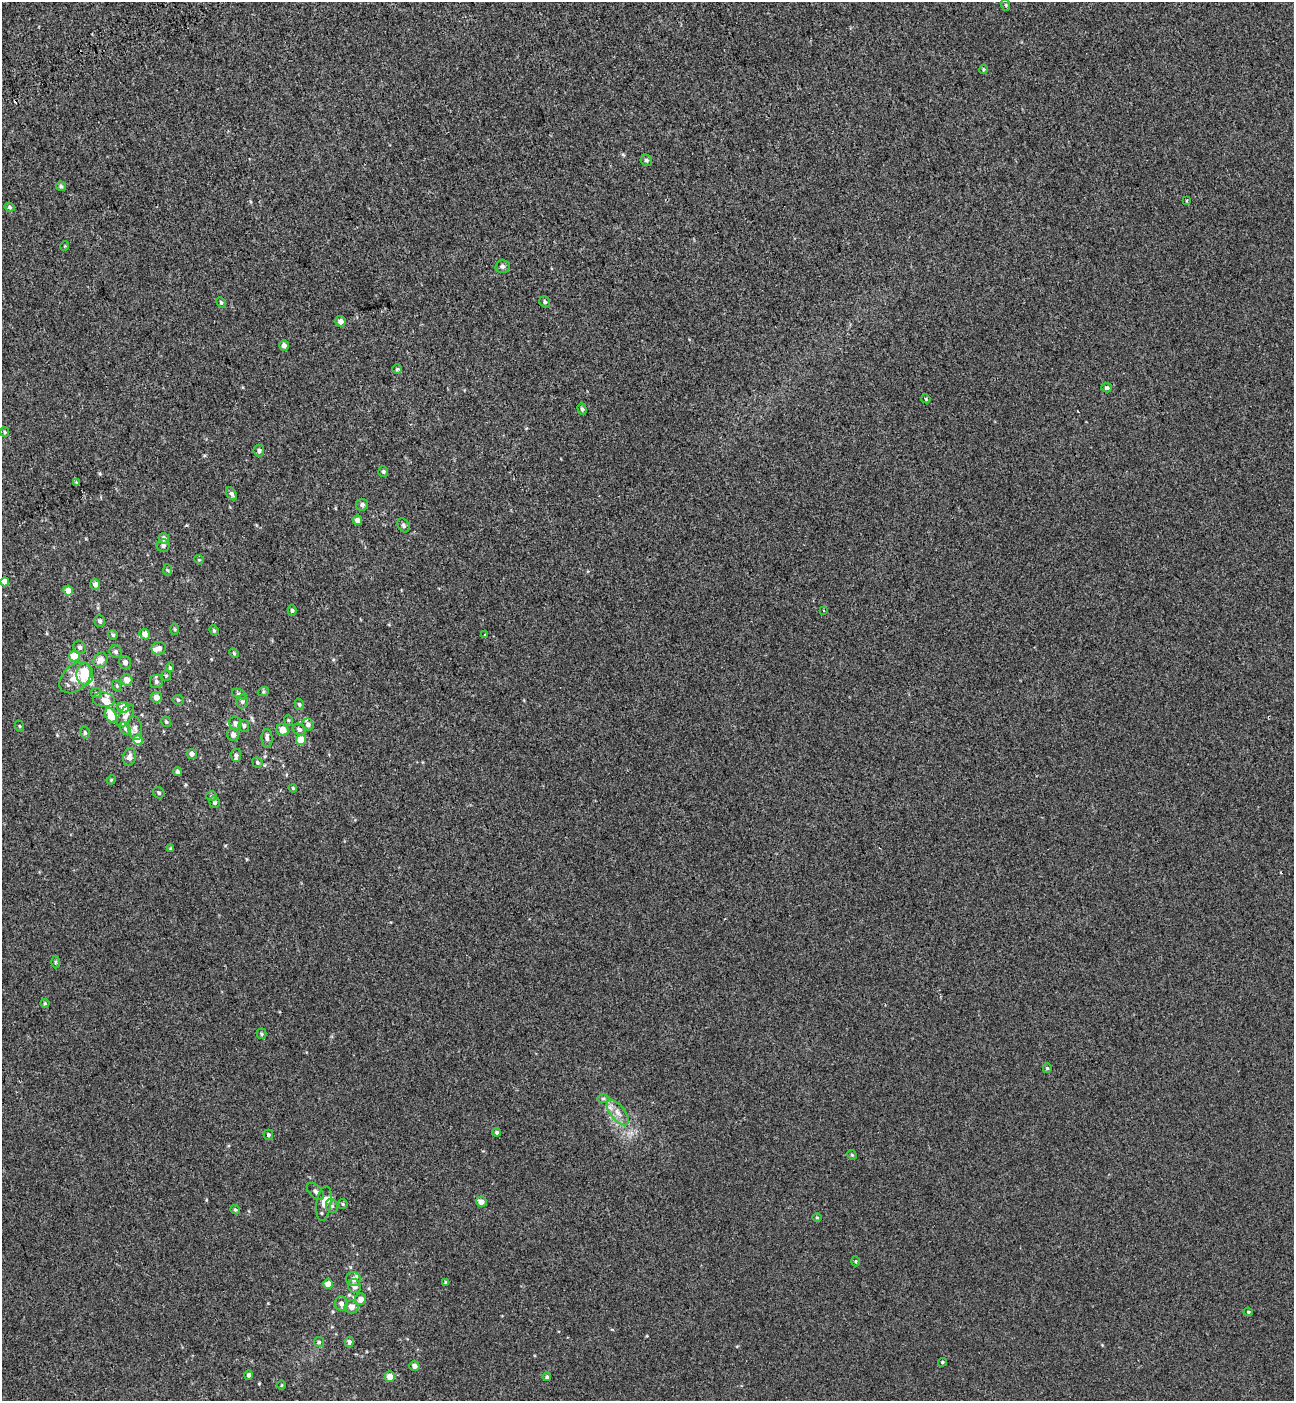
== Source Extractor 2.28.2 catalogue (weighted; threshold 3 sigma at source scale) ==
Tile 11 of 4 x 4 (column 3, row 3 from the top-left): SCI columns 2815-4106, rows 1499-2897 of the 5576 x 5797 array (HDU 1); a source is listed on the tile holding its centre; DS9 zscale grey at full resolution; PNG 1296 x 1403 px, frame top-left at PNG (2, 2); each listed source drawn as its Kron ellipse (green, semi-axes under 4 px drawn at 4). Shown black and unused: <1% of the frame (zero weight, under 2 of 3 exposures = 6% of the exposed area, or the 3 px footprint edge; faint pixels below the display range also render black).
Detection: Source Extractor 2.28.2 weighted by HDU 2 'WHT'; one run over the whole footprint, this tile lists its part. Background 5.37e-04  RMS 0.0065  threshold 0.0291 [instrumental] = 3 sigma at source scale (4.5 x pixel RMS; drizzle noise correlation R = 1.50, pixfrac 1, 0.0396/0.0396 arcsec/px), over >= 5 px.
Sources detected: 133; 1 cosmic-ray / hot-pixel residue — neither listed nor drawn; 9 inside a brighter listed object's ellipse — not listed separately; the other 123 listed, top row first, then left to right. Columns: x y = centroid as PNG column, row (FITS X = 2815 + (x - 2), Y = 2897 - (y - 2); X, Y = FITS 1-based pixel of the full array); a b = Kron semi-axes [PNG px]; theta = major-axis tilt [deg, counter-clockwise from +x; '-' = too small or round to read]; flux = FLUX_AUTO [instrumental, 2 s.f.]
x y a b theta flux
1006 5 6 3 -72 0.77
983 69 5 4 - 0.74
646 160 6 5 - 1.1
61 186 5 4 - 0.98
1187 200 3 3 - 1.2
10 207 5 4 - 0.98
65 246 5 3 - 0.51
503 266 7 6 - 1.5
545 302 6 5 - 1.1
221 303 6 4 -63 0.88
340 321 5 5 - 2.8
284 345 5 4 - 2.3
397 369 5 5 - 0.86
1107 388 5 4 - 1.5
926 399 5 3 - 0.65
582 409 6 4 -72 1.3
5 432 5 4 - 0.75
259 451 6 5 - 1.7
383 472 5 5 - 1.2
76 483 3 3 - 1.4
232 494 7 4 -57 1.3
362 505 6 6 - 1.8
357 520 5 4 - 2.4
403 525 7 5 -59 1.6
164 538 5 5 - 2.2
163 545 6 6 - 1.6
199 560 5 4 - 0.62
168 570 6 4 -87 0.7
5 582 4 4 - 3.9
95 584 5 5 - 2.3
68 591 5 5 - 6
824 610 3 2 - 0.87
292 611 5 4 - 0.89
100 621 6 5 - 1.4
175 629 6 4 -88 0.64
214 630 5 4 - 0.84
145 634 5 5 - 3.8
113 635 5 4 - 0.98
485 635 3 3 - 1.6
80 647 7 6 - 1.5
159 648 7 6 - 3.4
116 652 6 6 - 1.4
234 653 5 4 - 0.73
74 656 5 5 - 13
100 660 8 6 52 4.7
125 662 6 6 - 2.4
170 668 4 3 - 0.89
85 674 11 8 -89 17
166 675 5 4 - 0.71
75 678 18 12 44 9.1
127 680 6 5 - 5.3
156 681 7 6 - 1.6
117 686 6 3 -72 0.67
263 692 5 3 - 0.69
96 693 5 5 - 0.78
239 694 7 4 -21 1.1
156 697 5 5 - 3.6
104 700 11 7 -5 3.3
178 700 5 5 - 0.81
242 702 7 5 -88 1.3
299 704 6 4 -73 1.1
123 707 6 5 - 7.2
111 715 8 5 -64 14
126 715 13 6 60 3
288 720 5 3 - 0.59
166 722 5 4 - 0.93
235 723 7 6 - 2.1
308 725 6 5 - 1.6
19 726 6 3 -71 0.54
244 726 6 5 - 1.4
135 728 12 7 -81 2.6
125 729 7 4 -51 1
299 729 7 5 -33 1.7
282 730 6 5 - 6.2
85 733 6 4 -77 0.96
233 735 6 6 - 2.5
267 738 9 5 -87 1.9
138 740 5 5 - 12
301 740 5 5 - 8.5
192 754 5 5 - 2.1
236 755 6 5 - 1.2
129 757 9 6 82 2.5
257 762 5 5 - 0.98
177 772 4 4 - 1.2
111 780 5 3 - 0.57
293 788 4 3 - 0.63
159 793 6 5 - 1.1
211 796 5 4 - 0.84
215 802 6 5 - 1.4
171 849 4 4 - 0.77
55 962 6 4 90 0.79
45 1003 4 4 - 0.67
261 1034 5 5 - 0.92
1047 1068 5 4 - 0.77
603 1099 6 4 1 0.9
618 1113 15 7 -52 4.9
497 1132 4 4 - 1.1
268 1135 5 5 - 1.1
852 1155 5 4 - 0.7
316 1192 10 6 -46 1.9
481 1202 5 5 - 3.5
324 1203 18 7 81 4.6
343 1204 5 4 - 0.76
332 1206 7 6 - 1.5
235 1210 5 4 - 0.77
817 1218 5 3 - 0.5
856 1261 5 3 - 0.56
353 1279 7 7 - 2.6
446 1283 4 3 - 0.82
328 1284 5 4 - 6.1
354 1286 7 6 - 3.2
360 1299 6 5 - 3.6
341 1304 7 6 - 2.9
351 1307 7 6 - 3.8
1248 1312 5 4 - 0.7
319 1342 5 5 - 0.99
349 1342 5 4 - 1.9
942 1362 4 3 - 0.72
414 1366 5 4 - 2.4
249 1375 5 4 - 1.7
390 1377 5 5 - 5.8
547 1377 4 4 - 0.98
281 1385 5 3 - 0.55
Isophote crosses this tile's border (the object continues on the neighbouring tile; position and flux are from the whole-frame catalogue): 1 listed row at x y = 5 582